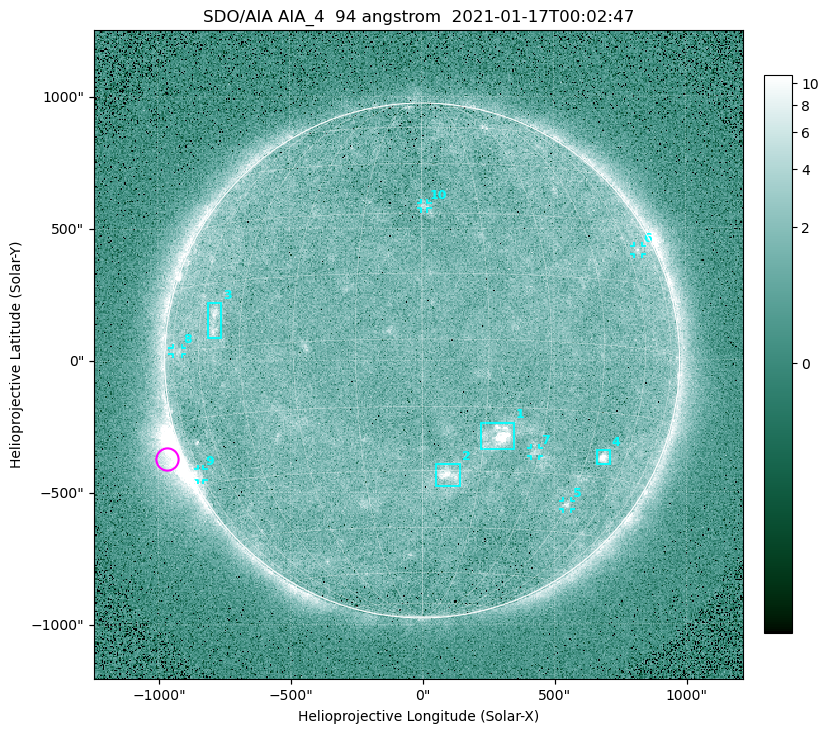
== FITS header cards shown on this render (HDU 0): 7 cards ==
TELESCOP= 'SDO/AIA '
INSTRUME= 'AIA_4   '
WAVELNTH=                   94
WAVEUNIT= 'angstrom'
DATE-OBS= '2021-01-17T00:02:47.12'
CTYPE1  = 'HPLN-TAN'
CTYPE2  = 'HPLT-TAN'

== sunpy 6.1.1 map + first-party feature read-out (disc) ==
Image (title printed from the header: SDO/AIA AIA_4  94 angstrom  2021-01-17T00:02:47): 512 x 512 px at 4.8 arcsec/px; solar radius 976 arcsec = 203 px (full disc in frame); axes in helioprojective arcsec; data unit not stated in the header (colour bar unlabelled)
Orientation: roll -0.138 deg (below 1 deg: not rotated)
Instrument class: DISC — disc imager (sunpy class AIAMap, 94 A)
Bright regions (active regions / flare kernels): reference = the median radial profile (limb darkening/brightening removed); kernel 5 px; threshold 5 sigma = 1.93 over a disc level ~1.65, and >= 1.15x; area >= 9 px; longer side >= 5 px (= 24 arcsec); searched inside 0.97 R_sun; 10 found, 10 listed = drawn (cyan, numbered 1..; 6 of them under ~33 arcsec drawn as corner ticks so the feature stays visible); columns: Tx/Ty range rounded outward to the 10 arcsec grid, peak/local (2 s.f.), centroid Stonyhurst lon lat
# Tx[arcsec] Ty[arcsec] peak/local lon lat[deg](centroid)
1 220..350 -340..-230 12 +18 -22
2 50..150 -480..-390 5.9 +7 -31
3 -810..-760 90..220 4.5 -54 +6
4 660..710 -400..-340 8.3 +51 -25
5 530..560 -570..-530 3.6 +45 -37
6 800..840 400..430 2.7 +66 +23
7 410..440 -360..-330 2.7 +29 -25
8 -950..-910 20..50 2.3 -71 +1
9 -850..-830 -450..-410 2.6 -75 -27
10 -10..20 570..600 2.5 +1 +32
Off-limb structures (1.02-1.3 R_sun): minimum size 50 px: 4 found; the strongest spans PA ~95..130 deg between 1.02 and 1.21 R_sun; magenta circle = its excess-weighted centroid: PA ~110 deg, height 1.06 R_sun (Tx ~-970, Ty ~-370 arcsec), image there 5.2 x the reference